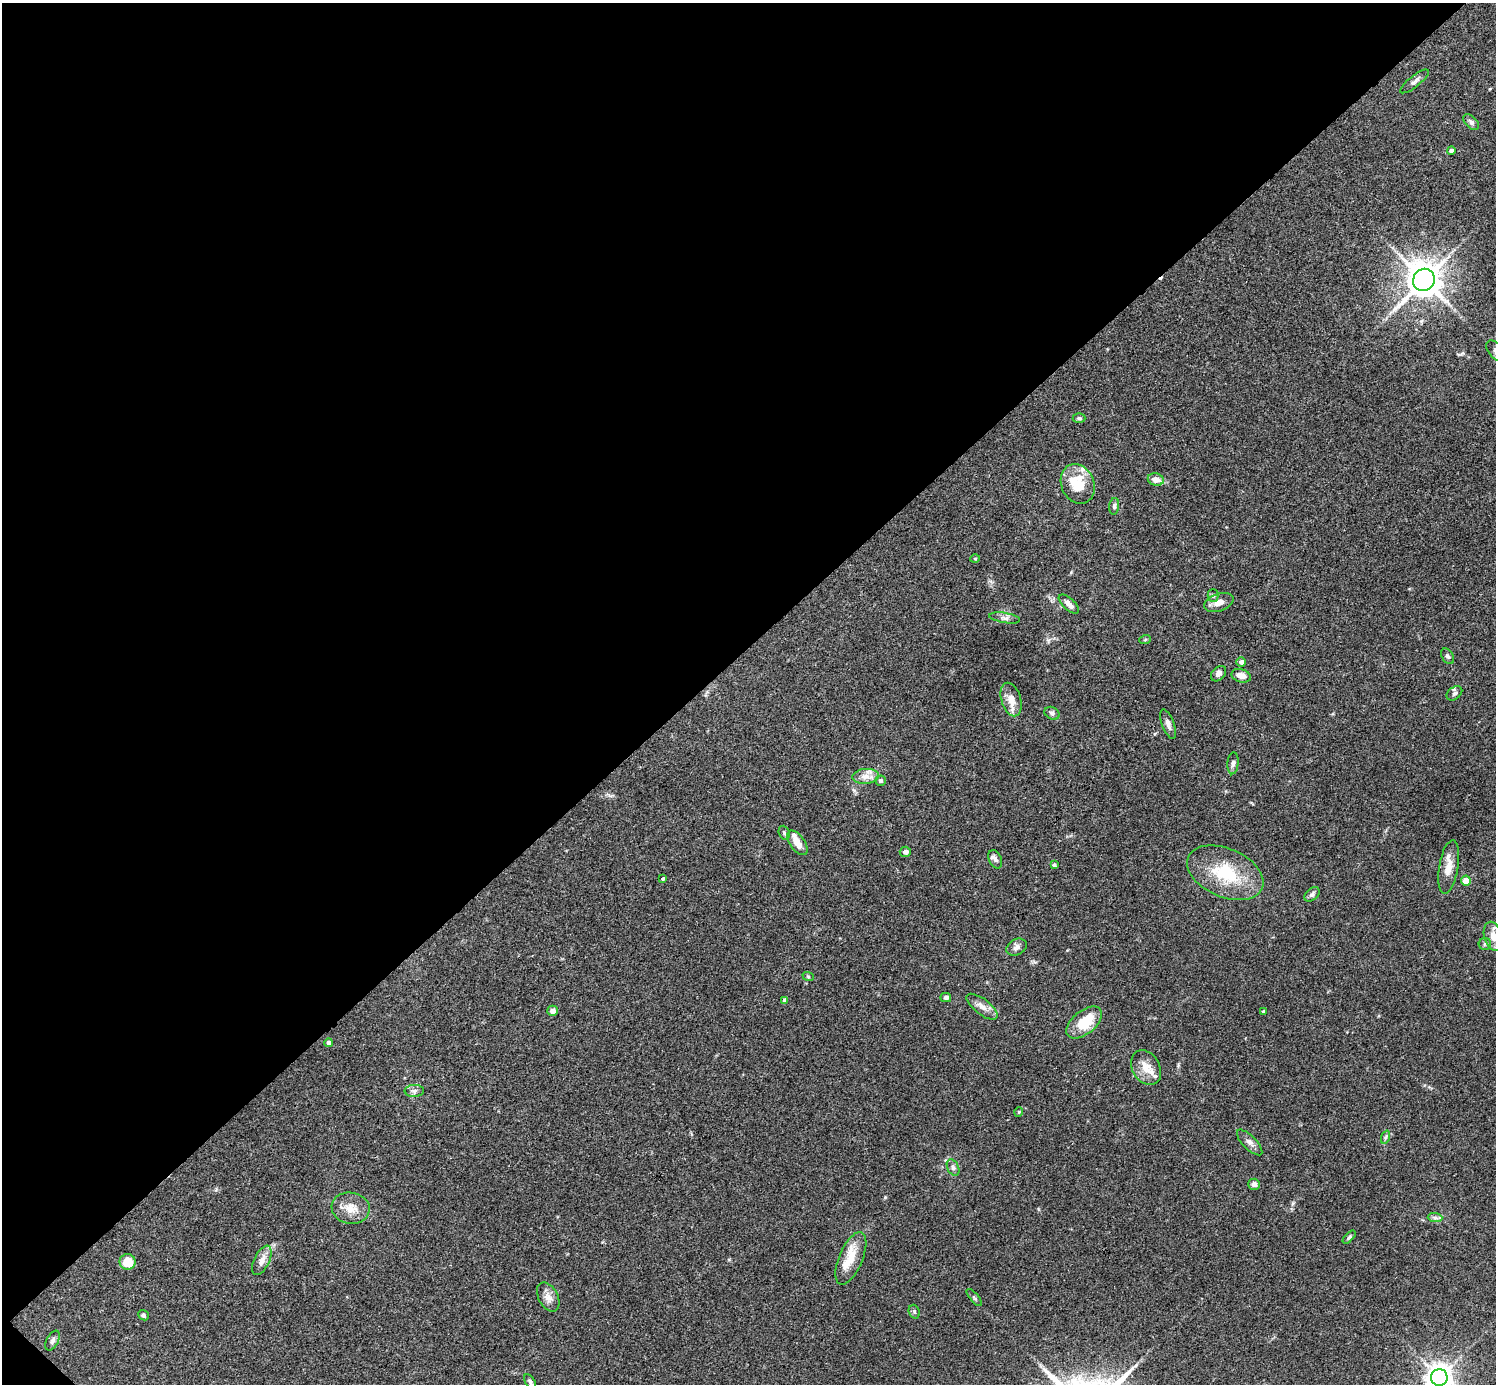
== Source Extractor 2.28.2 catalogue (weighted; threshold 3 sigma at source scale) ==
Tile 5 of 4 x 4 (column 1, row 2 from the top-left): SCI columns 4-1497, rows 2923-4304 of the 5987 x 5987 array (HDU 1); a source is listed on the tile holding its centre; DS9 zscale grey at full resolution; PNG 1498 x 1386 px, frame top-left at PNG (2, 3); each listed source drawn as its Kron ellipse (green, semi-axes under 4 px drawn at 4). Shown black and unused: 47% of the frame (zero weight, under 3 of 4 exposures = <1% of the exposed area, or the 3 px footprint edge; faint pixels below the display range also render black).
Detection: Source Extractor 2.28.2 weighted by HDU 2 'WHT'; one run over the whole footprint, this tile lists its part. Background 0.0754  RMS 0.0055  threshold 0.0246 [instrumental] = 3 sigma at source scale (4.5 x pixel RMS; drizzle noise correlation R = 1.50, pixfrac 1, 0.05/0.05 arcsec/px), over >= 5 px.
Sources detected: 73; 6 inside a brighter listed object's ellipse — not listed separately; the other 67 listed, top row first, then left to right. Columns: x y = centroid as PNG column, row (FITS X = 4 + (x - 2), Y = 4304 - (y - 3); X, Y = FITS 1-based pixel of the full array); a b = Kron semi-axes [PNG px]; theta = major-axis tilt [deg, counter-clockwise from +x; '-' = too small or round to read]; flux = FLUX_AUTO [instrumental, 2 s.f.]
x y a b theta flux
1414 81 17 5 38 2.2
1471 122 9 5 -45 1.5
1451 150 4 4 - 1.6
1424 280 11 10 - 1000
1495 351 12 7 -52 2.4
1079 418 6 4 0 0.88
1156 480 8 6 -14 4.1
1078 484 20 16 -67 16
1114 506 8 5 83 1.2
975 559 5 3 - 0.47
1213 595 6 5 - 0.98
1219 602 15 8 19 4
1069 604 12 6 -42 2.9
1005 618 15 5 -9 2.1
1145 640 6 3 20 0.54
1448 656 8 5 -57 1.4
1241 662 5 4 - 1.8
1219 674 9 6 47 2.1
1241 676 10 6 -16 4.1
1454 693 9 6 38 1.6
1011 699 17 9 -73 6
1052 713 8 6 -29 1.4
1168 724 16 6 -70 2.6
1233 763 11 5 85 1.6
866 776 13 7 6 3.8
881 781 5 5 - 1.3
784 833 7 5 -70 1
797 843 14 7 -54 5.7
905 852 6 5 - 1.5
995 859 9 6 -65 1.8
1054 865 4 4 - 1.2
1449 867 27 9 80 6.6
1225 873 40 24 -23 28
663 879 3 3 - 0.65
1466 881 5 5 - 5.4
1312 894 9 5 43 1.6
1493 936 15 9 -75 5.6
1485 944 6 6 - 1.3
1017 947 11 8 29 2.3
808 976 6 3 -20 0.56
946 998 5 4 - 1.2
785 1000 4 4 - 2.4
982 1007 19 7 -37 3.9
552 1011 5 5 - 2.8
1264 1011 4 3 - 1.1
1084 1022 21 11 40 16
329 1043 4 4 - 2.7
1146 1068 18 13 -59 7.6
414 1091 9 6 3 1.8
1019 1112 5 4 - 0.62
1386 1137 7 4 70 0.99
1250 1142 17 6 -45 2.7
953 1168 8 5 -64 1.4
1254 1184 6 5 - 2
351 1208 19 15 -9 8.1
1435 1217 7 4 -1 1.3
1349 1237 8 3 46 0.93
851 1258 28 11 67 8.8
262 1260 16 7 64 4
128 1262 8 8 - 9.8
548 1297 16 9 -62 3.9
974 1297 11 3 -50 0.96
914 1312 7 5 -70 0.88
143 1315 5 5 - 1.3
53 1341 11 5 62 1.6
1439 1377 8 8 - 530
530 1382 8 4 -58 1.2
Isophote crosses this tile's border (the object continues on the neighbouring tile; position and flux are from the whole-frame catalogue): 3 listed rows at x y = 1495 351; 1493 936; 1439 1377